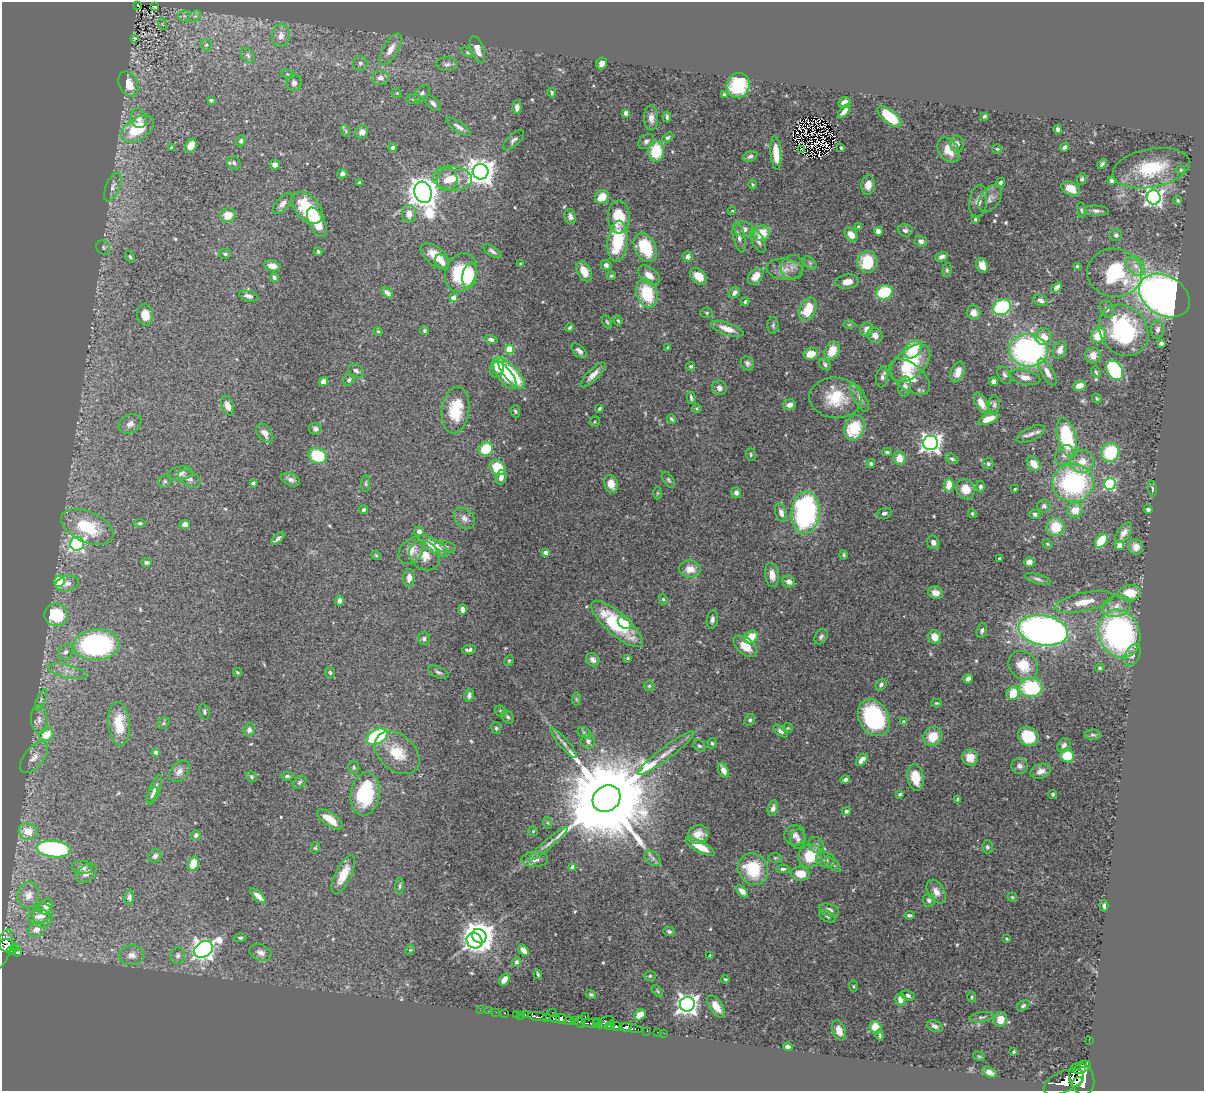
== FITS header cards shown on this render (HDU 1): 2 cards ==
NAXIS1  =                 1202
NAXIS2  =                 1089

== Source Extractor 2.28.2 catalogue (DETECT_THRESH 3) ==
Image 1202 x 1089 px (HDU 1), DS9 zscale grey, 1 PNG px = 1 image px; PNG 1206 x 1093 px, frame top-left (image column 1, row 1089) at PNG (2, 2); each listed source drawn as its Kron ellipse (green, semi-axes under 4 px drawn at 4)
Background 0.847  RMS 0.027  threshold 0.0823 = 3 sigma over >= 5 px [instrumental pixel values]
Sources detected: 554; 3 with non-positive FLUX_AUTO (blend fragments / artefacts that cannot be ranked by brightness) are neither listed nor drawn; of the other 551, the 500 brightest by FLUX_AUTO listed and drawn (51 fainter detections omitted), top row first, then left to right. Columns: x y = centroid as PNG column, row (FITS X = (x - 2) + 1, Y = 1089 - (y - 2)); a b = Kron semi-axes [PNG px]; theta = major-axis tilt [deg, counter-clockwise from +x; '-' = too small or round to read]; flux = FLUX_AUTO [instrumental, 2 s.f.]
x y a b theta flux
138 6 4 3 - 12
155 7 4 3 - 2.7
184 16 5 5 - 4.6
195 16 6 5 - 5.1
162 24 6 3 -71 2.2
281 36 11 9 82 14
134 38 3 2 - 2.1
206 45 5 5 - 3.7
391 49 17 7 59 22
478 50 14 6 -70 18
467 52 6 4 -30 2.7
248 55 8 5 -52 4.7
360 63 7 7 - 5.7
602 63 6 5 - 9.2
447 64 11 7 -2 8.4
288 74 7 4 -21 2.8
380 78 8 7 - 11
294 83 8 7 - 7.6
128 84 13 9 -65 29
738 85 13 11 63 110
397 93 5 4 - 2.4
422 93 9 6 48 6.1
552 93 5 3 - 2.9
724 95 4 4 - 3.3
414 99 8 5 -2 4.7
211 100 4 3 - 4.1
433 103 10 5 -44 6.9
844 103 6 5 - 12
517 107 7 4 87 10
844 111 8 4 50 11
626 113 4 4 - 7.5
985 116 4 3 - 3.4
667 117 5 3 - 3.5
890 117 15 6 -39 68
139 118 10 7 -73 12
651 118 13 7 -87 13
459 127 15 5 -34 8.9
138 129 18 11 34 77
1058 129 4 4 - 6.1
346 131 6 3 -71 2.6
362 132 6 6 - 10
668 137 6 4 32 3.9
513 140 13 5 43 6.5
241 141 5 4 - 4.1
646 141 8 6 42 6.2
957 144 8 7 - 9
191 146 7 5 61 21
172 147 4 3 - 2.6
393 147 4 4 - 5.8
1065 147 5 4 - 5.3
841 148 4 3 - 3.1
801 149 3 2 - 3.2
997 149 5 4 - 2.4
949 150 13 9 -56 30
656 151 10 8 89 68
776 153 17 5 -85 34
750 156 8 5 20 5
234 163 7 6 - 4.6
1102 164 6 3 46 4.2
275 165 5 5 - 7.7
1151 168 39 19 11 100
1181 170 5 4 - 2.6
480 172 8 7 - 2300
342 174 5 4 - 6.9
452 178 19 12 -5 36
447 179 12 10 76 19
1082 179 6 5 - 3.4
1112 181 4 4 - 25
359 182 3 3 - 2.2
1000 183 5 4 - 3.6
753 185 5 4 - 2.3
868 185 9 7 84 16
113 187 15 6 68 9.9
1071 189 10 6 -28 26
423 192 11 8 -73 3300
602 197 7 6 - 35
1154 197 7 7 - 760
990 198 15 9 54 13
978 201 16 9 81 14
1178 201 5 3 - 2.4
283 204 12 6 47 10
307 208 19 12 -47 77
1081 210 8 4 -84 3.4
732 211 4 2 - 2.2
1096 211 12 5 -4 6.6
409 214 9 7 -87 17
228 215 8 7 - 24
570 217 7 5 -76 9.3
619 217 16 11 -86 58
975 219 3 3 - 3.8
317 222 16 8 -63 60
858 227 4 4 - 5.6
744 229 10 7 -16 10
905 230 7 6 - 5.4
878 231 4 4 - 35
762 233 8 7 - 38
851 235 7 5 -50 19
1116 235 6 6 - 5.4
739 237 15 5 -78 9.5
618 241 20 10 83 97
758 241 13 6 -63 8.9
921 241 6 5 - 6.3
103 247 7 6 - 4
645 248 15 10 -61 90
492 251 10 4 -31 5.8
318 252 4 3 - 2.8
225 254 5 5 - 3.7
435 256 17 9 -39 37
130 257 6 4 -52 3.1
688 257 5 5 - 10
942 257 7 4 17 6.9
442 262 8 6 -51 9.5
867 262 11 9 81 79
810 263 8 5 -44 4.1
521 264 3 3 - 2.4
606 265 5 5 - 6.9
982 265 7 5 -69 17
272 266 8 5 -14 13
1136 266 11 7 -53 14
792 267 12 11 - 14
1077 267 4 4 - 9.3
785 269 18 10 -8 21
947 270 7 4 82 3.3
584 271 11 7 -61 27
461 272 20 15 66 95
1115 273 27 24 -7 140
649 275 12 7 -38 16
470 276 13 7 82 61
611 276 4 3 - 2.6
698 276 10 6 -39 31
756 276 9 6 49 24
274 277 5 4 - 4.7
847 282 12 7 7 17
1057 287 6 4 43 8.6
884 292 8 7 - 110
387 293 7 4 -42 8
647 293 15 10 -70 82
734 293 6 5 - 9.1
1164 295 27 19 -31 1100
248 296 9 5 -14 7.4
453 298 4 4 - 28
1041 300 7 5 -25 6
745 302 4 3 - 2.9
1002 307 9 7 30 160
808 309 12 8 66 50
1107 309 8 7 - 6.6
707 313 6 5 - 2.9
973 313 7 7 - 12
145 315 10 7 -83 26
618 321 5 3 - 2.4
607 322 7 4 -64 2.9
773 325 8 5 89 3.9
849 325 6 4 1 2.8
570 328 4 3 - 3.3
727 329 17 6 -19 20
867 329 7 6 - 14
1158 329 9 6 86 7.3
1123 330 27 23 -51 250
378 331 5 4 - 2.5
424 331 4 4 - 2.8
875 335 8 7 - 13
1099 335 8 7 - 45
1044 337 8 8 - 21
491 339 6 4 -13 4.1
1161 343 4 4 - 10
668 348 3 3 - 2.5
509 349 4 4 - 79
913 349 10 7 52 64
1028 350 19 16 -7 430
1060 350 9 6 71 13
579 351 9 5 -44 7.8
832 351 9 7 64 33
811 354 7 6 - 25
1093 355 8 8 - 17
747 363 7 6 - 5.5
910 363 23 14 41 90
825 364 6 5 - 4.3
691 366 4 4 - 4.3
497 367 10 7 78 47
1115 370 10 7 -58 160
356 371 9 6 -35 5.9
958 372 11 6 68 17
1047 372 15 6 -61 15
1096 372 6 4 -68 2.8
511 374 19 7 -49 110
505 375 17 7 -53 42
593 375 16 5 45 14
1004 375 9 6 -62 5.9
882 377 10 6 81 6.7
910 377 23 13 -38 37
1025 377 16 7 -12 14
349 380 6 5 - 4.4
324 381 4 4 - 13
993 382 4 4 - 8
905 386 10 6 82 11
1080 386 6 5 - 14
719 388 7 7 - 7.6
691 398 6 3 -75 3.8
836 398 26 20 -4 71
860 398 16 6 -62 9.8
1097 398 5 3 - 2.4
981 403 11 6 -62 23
789 405 6 5 - 10
994 405 9 5 88 4.6
228 406 10 6 -69 14
697 408 5 4 - 2.4
599 409 4 3 - 2.8
456 410 23 14 83 68
515 411 6 4 -72 3.3
671 419 5 3 - 2.8
988 419 10 5 23 27
595 422 5 5 - 2.5
130 424 12 9 29 13
854 428 13 9 67 79
315 429 6 5 - 5.5
265 433 11 6 -52 14
1031 434 15 6 24 10
1067 438 20 9 -76 150
931 443 7 7 - 1000
486 449 7 6 - 55
887 452 5 3 - 3.4
1110 452 9 9 - 100
751 454 6 5 - 3.2
1064 455 11 8 53 11
318 456 9 7 -25 78
899 458 7 6 - 23
952 459 7 4 -27 3.5
1082 462 12 11 - 25
871 464 4 4 - 3.6
988 464 5 5 - 3.5
1034 464 8 6 -51 25
498 467 9 7 -38 54
180 473 12 6 10 10
501 477 7 5 76 9.7
189 479 12 7 -29 8.7
291 480 10 6 -23 8.8
669 480 9 5 -58 3.8
165 481 6 6 - 4.4
253 483 4 4 - 4.1
366 483 8 4 90 3.3
1073 483 20 19 - 300
611 484 9 6 -73 21
1110 484 6 5 - 210
949 485 6 4 84 33
980 486 6 4 -90 5.5
966 489 10 9 - 32
1015 489 3 3 - 2.5
1152 489 8 3 -83 3.1
657 493 6 4 90 2.5
736 493 5 5 - 7.7
1044 506 7 6 - 6.1
1148 509 4 3 - 4.1
363 510 4 3 - 3.3
1075 510 8 7 - 27
781 513 9 5 -72 11
806 513 21 14 86 350
884 513 7 5 15 5.9
972 513 4 3 - 2.7
1035 514 5 4 - 5.1
464 518 12 9 -48 12
140 523 6 4 9 2.9
185 524 5 4 - 8.9
87 527 28 15 -25 82
1056 527 9 9 - 49
419 531 5 4 - 8.8
1124 533 12 6 55 15
278 538 8 4 41 6.5
1101 541 8 5 53 72
933 542 7 6 - 8.8
77 544 7 7 - 370
1047 544 5 4 - 2.3
1120 545 5 4 - 16
434 546 17 6 -33 47
445 547 11 5 -9 6
1136 547 8 7 - 14
411 551 15 11 50 20
546 553 4 4 - 18
376 555 5 4 - 2.6
844 555 5 3 - 2.7
425 556 16 13 -41 27
999 559 3 3 - 6.5
1029 562 5 4 - 15
147 563 5 4 - 5.4
690 569 11 8 -8 22
772 575 12 6 -82 18
409 578 9 6 87 13
1038 579 13 5 -17 6.6
59 581 5 5 - 89
789 581 6 5 - 9.6
67 583 12 7 13 11
936 593 7 6 - 15
1130 593 12 8 10 48
663 599 5 4 - 2.9
340 601 5 4 - 6.9
1084 602 30 9 12 35
1117 606 14 10 19 19
462 609 5 4 - 9.1
56 615 12 11 - 96
712 619 9 5 80 6.2
625 623 7 5 -36 20
617 624 33 11 -41 130
982 630 7 5 72 5
1043 630 25 15 -10 990
1119 634 24 20 -67 500
751 637 7 5 43 40
821 637 8 6 59 4.8
934 637 7 6 - 22
424 639 6 6 - 4.7
96 645 23 15 3 340
745 646 14 8 -38 32
469 649 7 3 7 6
65 652 9 7 52 7.1
1132 655 12 7 62 9.4
628 658 4 3 - 2.9
593 660 7 6 - 9.2
509 661 5 4 - 2.5
1023 665 16 13 -39 42
1100 668 4 4 - 3
68 671 20 6 -13 17
237 672 4 3 - 2.5
330 672 5 5 - 3.1
438 672 11 5 -25 6
968 679 5 4 - 8.2
881 684 6 5 - 5.9
649 686 5 5 - 3.1
1031 688 12 9 0 140
1013 693 7 6 - 38
469 695 6 4 79 6.6
576 699 6 4 -90 2.9
41 700 11 4 66 5.5
936 703 5 4 - 2.6
501 711 6 5 - 3.4
204 712 8 5 -77 4.1
508 717 7 5 -49 4.2
874 718 19 15 -61 190
39 720 14 8 -86 15
750 720 6 5 - 3.6
904 722 4 4 - 7.6
163 723 7 5 38 3.1
119 724 22 10 -84 55
496 728 6 5 - 3.9
788 728 5 5 - 2.4
249 730 6 5 - 7.1
780 731 8 4 -36 5.7
584 733 7 5 -29 3.6
46 735 8 6 35 35
1093 735 8 5 -3 4.3
377 736 11 7 29 190
933 736 10 9 - 37
1028 736 11 9 -37 71
588 741 7 7 - 7.2
563 743 19 5 -49 9.8
712 743 5 4 - 2.8
1064 745 8 6 58 6.5
699 746 6 5 - 3.7
156 752 4 4 - 6.4
397 753 25 18 -42 54
666 753 35 6 37 23
1067 756 7 6 - 47
34 757 19 9 51 20
970 758 8 7 - 27
862 760 7 4 48 13
1020 766 8 8 - 8.1
354 767 6 5 - 3.8
723 770 8 5 -64 15
1041 771 10 7 16 13
179 772 12 8 49 12
287 776 6 4 5 3.6
252 777 6 4 -47 3.8
915 778 13 8 -81 42
845 780 5 4 - 4.7
299 782 8 5 40 4.4
155 790 16 5 69 9.1
365 794 22 14 82 160
900 794 4 3 - 3.9
1053 794 4 4 - 3.1
152 795 9 4 65 4.2
607 799 15 12 37 51000
958 799 4 3 - 3.8
773 808 8 5 76 7.9
846 811 4 4 - 4.5
330 819 15 6 -35 34
548 823 6 4 -70 2.3
533 831 5 5 - 2.1
28 832 9 8 - 34
196 835 5 4 - 5.8
698 835 10 9 - 20
795 835 10 10 - 12
798 839 10 7 84 7.4
548 844 26 4 40 12
816 845 8 7 - 7.7
700 847 16 5 -29 34
987 847 6 5 - 4.3
315 848 6 4 76 2.6
54 849 17 8 -6 240
155 856 7 6 - 5.6
810 856 12 11 - 65
653 858 9 6 -41 6.6
775 858 7 4 -7 3
535 859 13 7 1 14
826 860 10 7 -23 8.5
193 864 7 5 72 35
833 864 10 4 -45 4.1
82 867 10 6 -8 8.3
572 867 4 4 - 16
753 869 16 14 -58 92
783 869 6 3 1 4.6
86 873 12 8 42 9.3
343 874 21 8 63 37
800 874 9 7 -6 31
400 886 8 4 89 3.8
742 891 7 4 -45 16
936 892 13 8 -59 15
28 895 13 10 77 13
258 896 10 4 -41 14
129 897 7 5 87 5.2
1012 897 4 4 - 2.2
929 900 7 6 - 6.4
1104 906 5 4 - 5.1
46 907 8 6 69 11
829 910 10 6 -19 9.5
43 915 13 9 -89 13
909 915 5 3 - 3.9
827 916 9 5 -29 3.8
39 917 11 7 6 9
36 930 9 7 33 12
669 931 6 4 -18 3.7
479 936 8 6 -47 3100
240 938 6 4 5 3.3
1006 939 4 2 - 2.1
474 941 8 7 - 570
7 945 7 6 - 340
17 948 3 2 - 5.3
3 949 20 7 73 330
204 949 10 7 32 1100
12 950 5 3 - 40
410 950 5 4 - 2.4
524 950 7 4 -47 14
17 952 4 3 - 91
261 953 11 8 -23 11
132 955 12 10 2 13
178 956 8 7 - 7.2
710 956 3 3 - 2.9
516 962 4 4 - 3.6
538 974 5 2 - 3
650 976 6 5 - 3.3
725 979 4 3 - 2.2
504 980 6 4 56 15
854 986 6 4 -89 2.3
657 991 7 4 -49 2.7
591 995 5 3 - 2.9
908 995 7 5 -24 4.7
971 997 5 3 - 2.3
900 999 6 5 - 15
687 1004 7 7 - 1200
1023 1006 7 4 33 4.1
716 1007 13 6 -56 20
480 1010 2 2 - 2.3
488 1011 2 2 - 4
496 1012 2 2 - 4.3
552 1012 2 2 - 10
505 1013 3 2 - 10
517 1014 2 2 - 3.9
521 1015 2 2 - 6.4
525 1015 3 2 - 14
640 1015 6 5 - 20
537 1016 10 3 -9 570
585 1017 3 3 - 37
981 1017 12 5 8 5.3
547 1018 3 3 - 230
555 1019 5 3 - 160
561 1019 5 5 - 800
1000 1019 7 6 - 30
569 1021 5 3 - 94
574 1021 3 3 - 35
580 1022 6 4 -64 160
605 1022 10 4 26 180
590 1023 9 3 -2 230
597 1023 5 3 - 130
610 1026 5 3 - 110
617 1026 5 3 - 380
935 1026 8 5 -24 7.2
626 1027 6 4 15 520
875 1027 6 5 - 38
631 1028 12 3 -10 190
839 1030 10 6 -70 15
647 1031 2 2 - 3.6
657 1032 2 2 - 8.2
664 1033 2 2 - 5.6
880 1035 5 3 - 3.3
1089 1041 2 2 - 4.9
788 1047 4 4 - 6.3
1014 1052 3 3 - 2.1
979 1056 6 4 -28 2.4
1083 1064 3 2 - 1100
1082 1068 9 5 30 570
989 1072 8 5 -25 9.3
1082 1079 16 12 -68 3800
1064 1082 22 10 24 2400
1077 1082 6 4 38 800
At the frame edge (FLAGS 8, measured only in part): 1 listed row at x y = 3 949
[51 fainter detections neither listed nor drawn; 3 non-positive-flux detections neither listed nor drawn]